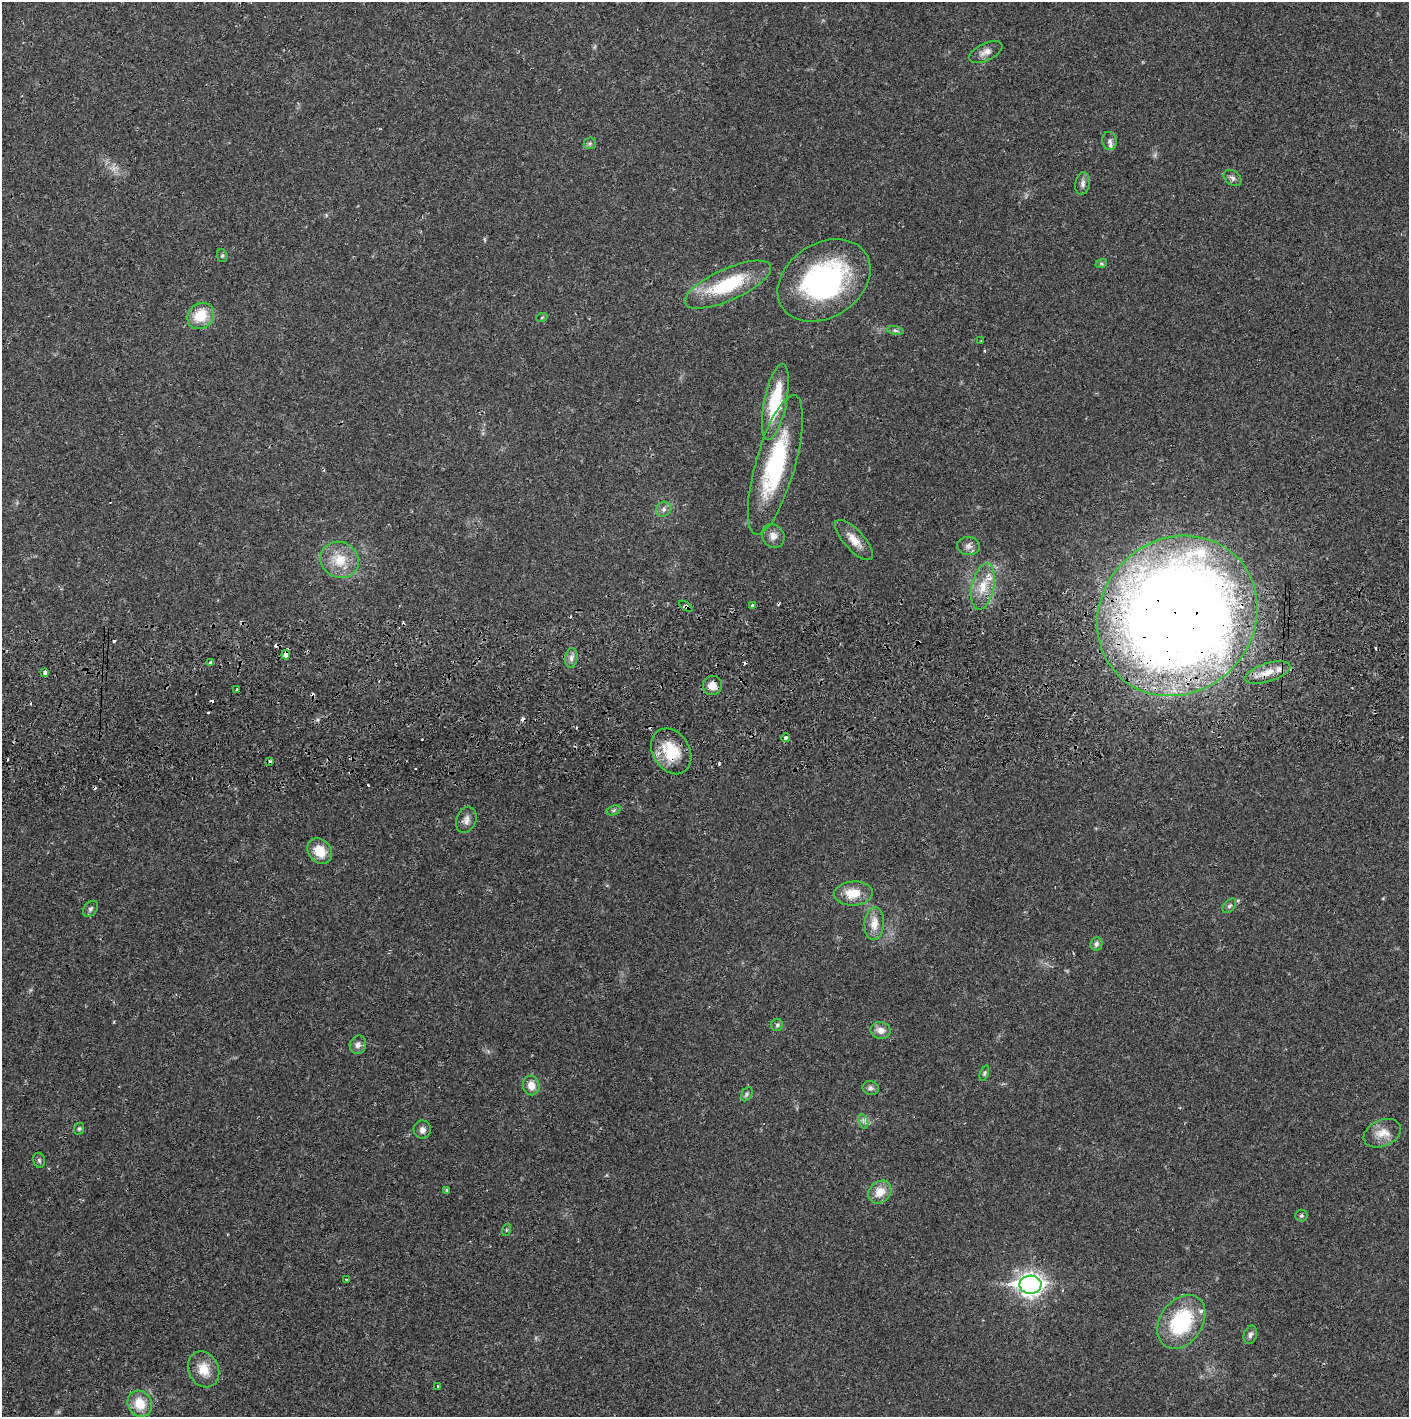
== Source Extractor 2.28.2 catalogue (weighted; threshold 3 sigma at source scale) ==
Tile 5 of 3 x 3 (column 2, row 2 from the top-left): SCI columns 1411-2817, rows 1472-2886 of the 4230 x 4359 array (HDU 1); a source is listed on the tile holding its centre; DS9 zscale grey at full resolution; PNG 1411 x 1419 px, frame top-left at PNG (2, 2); each listed source drawn as its Kron ellipse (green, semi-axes under 4 px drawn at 4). Shown black and unused: <1% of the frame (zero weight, under 2 of 3 exposures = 3% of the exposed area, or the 3 px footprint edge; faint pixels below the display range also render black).
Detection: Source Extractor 2.28.2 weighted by HDU 2 'WHT'; one run over the whole footprint, this tile lists its part. Background 0.0216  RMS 0.0034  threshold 0.0155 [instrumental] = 3 sigma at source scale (4.5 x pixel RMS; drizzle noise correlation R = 1.50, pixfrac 1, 0.05/0.05 arcsec/px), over >= 5 px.
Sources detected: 85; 1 too faint to see at this stretch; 17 cosmic-ray / hot-pixel residue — neither listed nor drawn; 2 inside a brighter listed object's ellipse — not listed separately; the other 65 listed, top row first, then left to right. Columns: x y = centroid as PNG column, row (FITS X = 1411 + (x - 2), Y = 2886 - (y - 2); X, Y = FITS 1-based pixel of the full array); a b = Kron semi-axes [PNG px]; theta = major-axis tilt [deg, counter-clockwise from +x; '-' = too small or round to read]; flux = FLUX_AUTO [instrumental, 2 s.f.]
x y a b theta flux
986 52 18 8 25 2.4
1110 141 9 7 -80 0.99
590 143 6 5 - 0.62
1232 178 10 7 -37 1.2
1083 183 11 7 80 1.4
222 256 6 5 - 0.58
1101 264 6 4 17 0.48
824 280 50 37 33 60
728 285 47 16 24 22
201 316 14 12 41 9
542 317 5 3 - 0.33
895 331 8 4 -9 0.73
981 341 3 2 - 0.27
775 402 39 11 79 20
775 465 72 19 74 38
664 509 8 7 - 1.2
773 536 12 11 - 2.4
854 540 26 10 -47 4.4
968 546 11 9 -3 1.9
340 560 20 17 -29 8.2
983 586 23 11 78 6.5
752 605 3 3 - 1
686 606 7 4 -34 1.1
1177 616 84 76 45 800
286 655 5 4 - 8.7
571 658 10 6 81 1.3
211 663 4 4 - 3.3
45 672 4 3 - 1.6
1267 672 23 9 17 5.6
712 686 9 9 - 3.6
237 690 3 3 - 1.3
786 738 4 4 - 0.85
671 751 24 18 -59 12
270 761 4 3 - 0.4
613 810 7 4 20 0.6
466 820 13 9 69 2
320 851 14 11 -52 6.5
853 893 19 12 4 6.7
1229 906 8 5 49 0.77
90 909 9 6 51 0.98
874 924 16 9 85 4.1
1096 944 7 6 - 0.98
777 1025 6 6 - 0.68
881 1030 10 8 -9 2.5
358 1045 9 8 - 1.6
984 1073 8 4 72 0.56
531 1085 10 8 -77 3.3
871 1088 8 7 - 1
747 1094 7 5 62 0.7
863 1121 7 4 -72 0.88
79 1129 6 5 - 0.54
422 1130 9 8 - 1.4
1382 1133 19 13 24 4.7
39 1160 8 5 -74 0.67
447 1190 4 3 - 0.64
880 1192 12 10 45 4.7
1301 1216 6 6 - 0.61
506 1230 6 4 71 0.46
346 1280 3 3 - 0.3
1031 1285 11 9 2 220
1181 1322 29 21 56 25
1250 1335 9 6 73 1.1
203 1369 18 15 -65 5.7
438 1386 3 3 - 0.53
140 1404 13 11 -57 7.1
Overlapping masked pixels (flux is a lower limit): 5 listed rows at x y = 686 606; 1177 616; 286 655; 712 686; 671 751